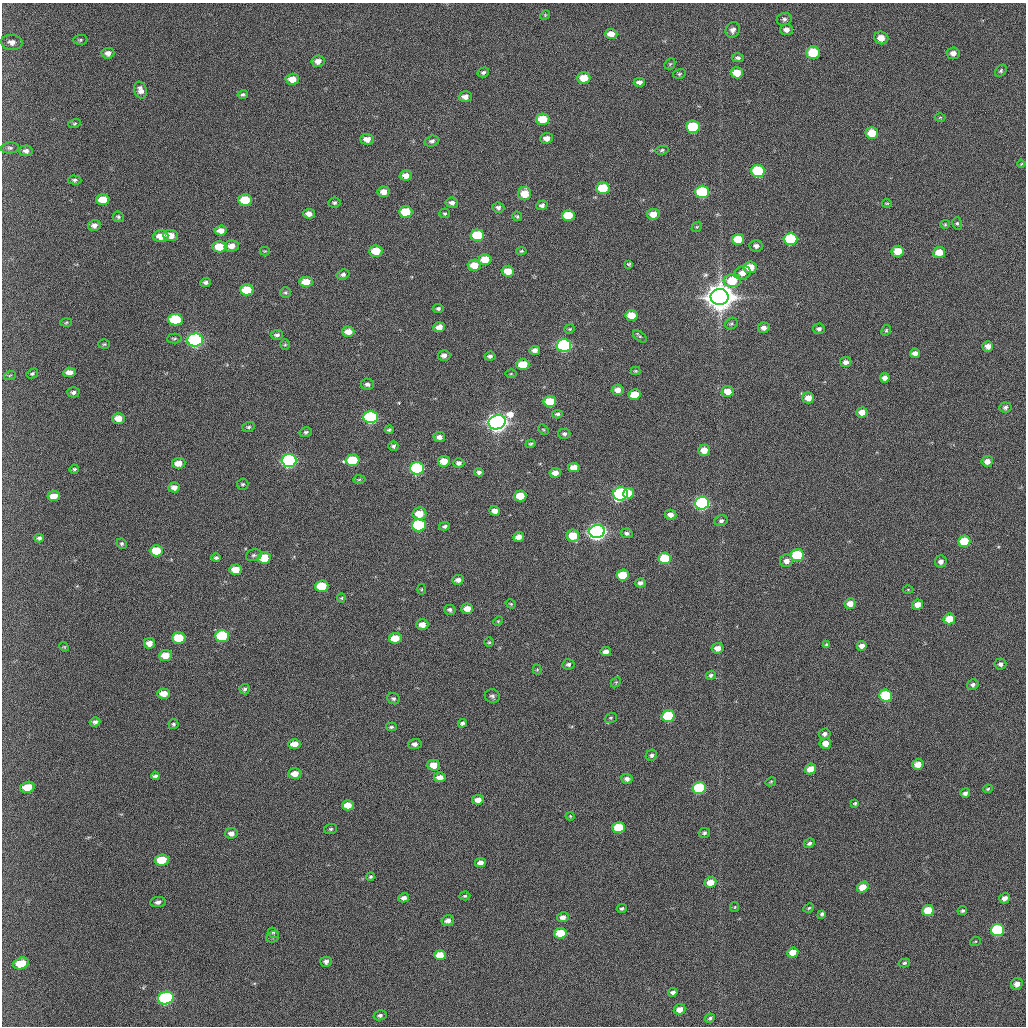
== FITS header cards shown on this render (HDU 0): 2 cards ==
NAXIS1  =                 1024 / length of data axis 1
NAXIS2  =                 1024 / length of data axis 2

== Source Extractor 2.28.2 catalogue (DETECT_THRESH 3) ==
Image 1024 x 1024 px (HDU 0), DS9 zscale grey, 1 PNG px = 1 image px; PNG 1028 x 1028 px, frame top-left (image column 1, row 1024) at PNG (2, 3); each listed source drawn as its Kron ellipse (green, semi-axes under 4 px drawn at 4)
Background 425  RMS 11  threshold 34.2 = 3 sigma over >= 5 px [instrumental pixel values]
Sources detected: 284; all 284 listed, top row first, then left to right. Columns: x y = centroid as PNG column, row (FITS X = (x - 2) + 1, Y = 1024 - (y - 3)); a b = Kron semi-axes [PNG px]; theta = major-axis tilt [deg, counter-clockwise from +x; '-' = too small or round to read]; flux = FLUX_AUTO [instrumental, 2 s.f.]
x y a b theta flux
545 15 5 4 - 7.0e+02
784 19 8 6 16 1.9e+03
786 29 6 5 - 3.6e+03
733 30 8 7 - 3.1e+03
611 34 6 5 - 7.7e+03
881 38 7 6 - 7.4e+03
80 40 7 5 2 1.2e+03
12 42 10 7 -6 4.2e+03
108 53 6 5 - 3.6e+03
813 53 7 6 - 3.0e+04
953 53 6 5 - 3.5e+03
738 58 6 4 2 1.7e+03
318 61 7 5 8 4.5e+03
670 64 6 5 - 9.7e+02
1001 71 7 5 47 1.4e+03
483 72 6 4 17 1.7e+03
737 73 6 5 - 1.2e+04
679 74 6 5 - 1.2e+03
584 78 7 5 2 1.2e+04
292 79 7 5 2 8.7e+03
639 82 5 4 - 2.8e+03
140 90 8 6 -74 4.2e+03
243 95 5 4 - 1.6e+03
465 97 6 5 - 4.7e+03
940 117 5 3 - 7.3e+02
543 119 7 5 0 1.8e+04
74 124 6 4 17 1.0e+03
693 127 7 6 - 4.4e+04
872 133 6 6 - 1.7e+04
547 138 6 5 - 4.5e+03
367 139 7 5 -2 5.6e+03
432 141 7 5 15 2.1e+03
10 148 9 5 5 1.8e+03
662 150 6 4 11 1.3e+03
26 151 6 5 - 2.7e+03
1021 164 4 2 - 7.0e+02
758 171 7 6 - 6.5e+04
406 175 6 5 - 5.2e+03
74 180 7 4 -3 1.6e+03
603 188 6 6 - 2.7e+04
384 192 6 5 - 5.7e+03
702 192 7 6 - 7.7e+04
525 194 7 6 - 1.3e+04
103 200 6 5 - 1.3e+04
245 200 7 6 - 2.3e+04
334 203 6 5 - 1.5e+03
452 203 6 5 - 2.8e+03
887 203 5 3 - 8.4e+02
542 205 6 4 19 2.1e+03
498 207 6 5 - 2.0e+03
406 212 7 5 1 2.4e+04
445 213 5 4 - 1.2e+03
309 214 6 5 - 4.3e+03
653 214 6 5 - 8.3e+03
568 215 6 5 - 2.4e+04
517 216 5 4 - 1.2e+03
118 217 5 5 - 1.3e+03
957 223 6 5 - 1.4e+03
945 224 5 4 - 9.0e+02
94 225 6 5 - 3.3e+03
697 227 5 4 - 1.0e+03
221 230 6 5 - 5.6e+03
171 235 7 5 -4 8.1e+03
477 235 7 6 - 3.3e+04
161 236 7 6 - 1.1e+04
738 239 6 5 - 1.6e+04
790 239 7 6 - 6.8e+04
232 246 7 5 2 6.1e+03
756 246 7 5 -6 2.9e+03
219 247 7 6 - 1.4e+04
265 251 5 4 - 8.6e+02
376 251 6 5 - 1.7e+04
521 251 5 4 - 1.1e+03
898 251 6 5 - 1.5e+04
939 253 6 5 - 1.2e+04
485 259 6 5 - 1.6e+04
629 264 4 3 - 9.7e+02
474 265 6 5 - 1.1e+04
750 267 6 5 - 1.2e+04
508 271 6 5 - 1.0e+04
742 273 8 7 - 6.5e+03
343 274 6 5 - 2.1e+03
732 281 8 6 1 2.5e+04
206 282 5 4 - 2.0e+03
306 282 6 5 - 1.2e+04
247 290 7 5 -3 2.0e+04
285 293 5 5 - 1.3e+03
720 297 9 8 - 1.7e+06
438 308 5 4 - 1.7e+03
631 315 6 5 - 1.4e+04
175 320 7 6 - 4.2e+04
66 322 5 3 - 8.4e+02
731 324 7 5 37 1.4e+03
439 327 6 5 - 6.4e+03
764 328 5 5 - 3.5e+03
570 329 5 4 - 8.5e+02
819 329 6 5 - 2.1e+03
886 330 6 4 63 1.0e+03
348 332 6 5 - 7.9e+03
277 335 6 5 - 2.2e+03
640 337 8 4 -39 1.3e+03
174 338 7 5 2 1.3e+03
195 340 7 6 - 2.1e+05
104 344 6 5 - 1.1e+03
285 344 5 5 - 9.9e+02
564 345 7 6 - 1.7e+05
988 346 5 5 - 4.2e+03
535 350 5 4 - 3.4e+03
915 353 5 4 - 3.7e+03
444 355 6 5 - 3.5e+03
490 356 5 4 - 2.0e+03
846 362 5 5 - 3.3e+03
523 364 6 5 - 2.3e+04
636 371 5 4 - 8.4e+02
69 372 6 4 6 6.0e+03
32 374 6 4 31 1.3e+03
511 374 6 4 1 8.4e+02
10 375 6 3 20 9.6e+02
885 378 5 4 - 3.3e+03
367 384 7 5 -6 2.4e+03
618 390 6 5 - 4.8e+03
728 391 6 5 - 9.3e+03
73 392 6 5 - 2.1e+03
634 395 6 5 - 1.6e+04
808 398 6 5 - 7.5e+03
550 401 6 5 - 2.2e+04
1005 407 6 5 - 2.0e+03
862 412 5 5 - 6.6e+03
557 414 5 4 - 1.4e+03
370 417 7 6 - 1.3e+05
118 418 6 5 - 8.0e+03
497 422 9 7 18 7.1e+05
248 427 6 5 - 1.6e+03
389 430 4 3 - 1.3e+03
543 430 6 3 -43 8.0e+02
306 432 6 5 - 1.6e+03
564 434 6 5 - 1.8e+03
439 437 6 5 - 3.9e+03
531 444 5 3 - 1.1e+03
393 446 5 4 - 1.6e+03
704 450 6 5 - 9.4e+03
289 460 7 6 - 2.0e+05
352 460 7 5 2 3.2e+04
444 461 6 5 - 9.7e+03
987 461 6 5 - 5.0e+03
179 463 7 5 5 7.4e+03
459 463 6 5 - 2.6e+03
574 467 6 4 9 7.6e+03
417 468 7 6 - 1.1e+05
74 469 4 4 - 1.2e+03
479 472 5 4 - 2.0e+03
555 473 5 4 - 5.3e+03
359 480 6 4 2 9.4e+02
243 484 5 5 - 1.3e+03
174 487 6 5 - 3.9e+03
629 493 5 5 - 1.4e+04
621 494 7 6 - 1.8e+05
54 496 6 5 - 7.8e+03
520 496 6 5 - 1.5e+04
702 503 7 6 - 1.9e+05
495 511 5 5 - 4.8e+03
419 514 7 6 - 1.3e+04
671 515 6 5 - 4.9e+03
721 521 7 5 22 2.2e+03
419 525 7 6 - 7.7e+04
445 526 5 4 - 1.7e+03
597 531 8 6 11 4.1e+05
627 533 6 4 -11 1.9e+03
573 536 6 6 - 1.9e+04
518 537 5 5 - 5.3e+03
39 538 5 4 - 1.6e+03
964 541 6 6 - 2.6e+04
122 544 5 5 - 1.4e+03
156 551 6 5 - 2.0e+04
254 555 8 6 18 1.8e+03
797 555 6 6 - 4.8e+04
216 558 5 4 - 1.5e+03
264 558 6 5 - 2.4e+04
665 558 6 6 - 3.9e+04
786 561 6 6 - 4.6e+03
941 561 6 6 - 3.1e+03
236 570 6 5 - 1.3e+04
623 575 6 5 - 2.3e+04
458 580 6 4 5 3.2e+03
640 583 5 4 - 2.4e+03
322 586 7 5 3 2.4e+04
421 589 5 3 - 7.9e+02
908 590 5 3 - 6.4e+02
341 598 4 4 - 8.9e+02
511 604 5 4 - 8.8e+02
850 604 5 5 - 6.9e+03
917 605 5 5 - 7.3e+03
467 609 6 5 - 7.0e+03
450 610 5 5 - 2.0e+03
949 619 6 5 - 1.6e+04
498 621 5 4 - 9.1e+02
422 625 6 5 - 6.8e+03
222 636 7 6 - 5.5e+04
179 638 6 5 - 2.3e+04
395 638 6 5 - 1.3e+04
489 642 5 5 - 1.0e+03
149 643 5 5 - 4.9e+03
826 645 4 3 - 1.1e+03
862 646 5 4 - 4.6e+03
64 647 5 4 - 8.0e+02
717 648 6 5 - 5.5e+03
606 652 5 4 - 3.3e+03
165 655 6 5 - 1.1e+04
568 664 6 5 - 2.0e+03
1000 664 6 5 - 2.3e+03
537 670 5 4 - 8.3e+02
711 675 5 4 - 1.6e+03
616 682 6 4 44 9.5e+02
973 685 6 5 - 1.9e+03
245 689 5 5 - 1.6e+03
164 694 6 5 - 8.1e+03
492 696 7 6 - 2.2e+03
885 696 6 6 - 5.9e+04
393 699 6 5 - 1.7e+03
668 716 6 6 - 4.4e+04
611 718 6 5 - 1.0e+03
95 722 5 4 - 2.2e+03
462 723 5 4 - 1.9e+03
173 724 5 5 - 1.3e+03
391 727 5 4 - 1.4e+03
825 734 6 5 - 2.1e+03
825 743 6 5 - 7.3e+03
294 744 6 5 - 8.7e+03
415 744 7 5 5 2.9e+03
651 755 6 5 - 1.8e+03
434 765 6 5 - 9.6e+03
918 765 5 5 - 8.4e+03
811 769 6 5 - 1.0e+04
295 774 6 5 - 6.7e+03
155 776 4 4 - 1.7e+03
440 777 6 5 - 5.7e+03
627 779 6 5 - 2.8e+03
771 782 5 4 - 8.4e+02
27 787 7 5 15 1.3e+04
699 788 6 6 - 6.8e+04
988 789 5 4 - 9.9e+02
965 793 5 4 - 2.2e+03
478 800 6 5 - 5.7e+03
855 803 3 3 - 9.9e+02
348 805 6 5 - 9.0e+03
570 816 4 4 - 7.7e+02
619 828 6 5 - 2.7e+04
331 829 6 5 - 1.3e+03
231 833 6 5 - 3.7e+03
704 833 6 5 - 1.6e+03
809 843 6 4 32 1.9e+03
162 860 7 5 5 2.2e+04
480 863 5 4 - 4.6e+03
370 877 4 4 - 1.2e+03
711 882 6 5 - 9.8e+03
863 887 6 5 - 1.1e+04
465 896 5 4 - 1.1e+03
404 898 5 4 - 3.3e+03
1005 898 6 5 - 4.2e+03
158 902 8 5 7 2.6e+03
735 907 5 4 - 8.0e+02
809 908 5 4 - 1.0e+03
622 909 5 4 - 1.4e+03
928 910 6 5 - 2.0e+04
962 911 5 4 - 1.3e+03
822 914 4 3 - 1.3e+03
563 917 5 5 - 4.3e+03
448 921 6 5 - 3.0e+03
998 930 6 6 - 7.2e+04
273 933 6 5 - 1.1e+03
560 933 6 5 - 2.2e+04
273 937 7 5 22 1.4e+03
975 942 5 3 - 7.6e+02
793 953 6 5 - 9.6e+03
440 955 6 5 - 1.4e+04
326 962 5 5 - 2.6e+03
21 963 8 5 16 1.8e+04
904 963 6 4 15 1.1e+03
1017 984 6 5 - 4.1e+03
673 992 5 4 - 2.5e+03
166 998 8 6 16 1.3e+05
680 1009 6 5 - 5.9e+03
380 1015 6 5 - 1.9e+03
710 1018 5 4 - 1.3e+03